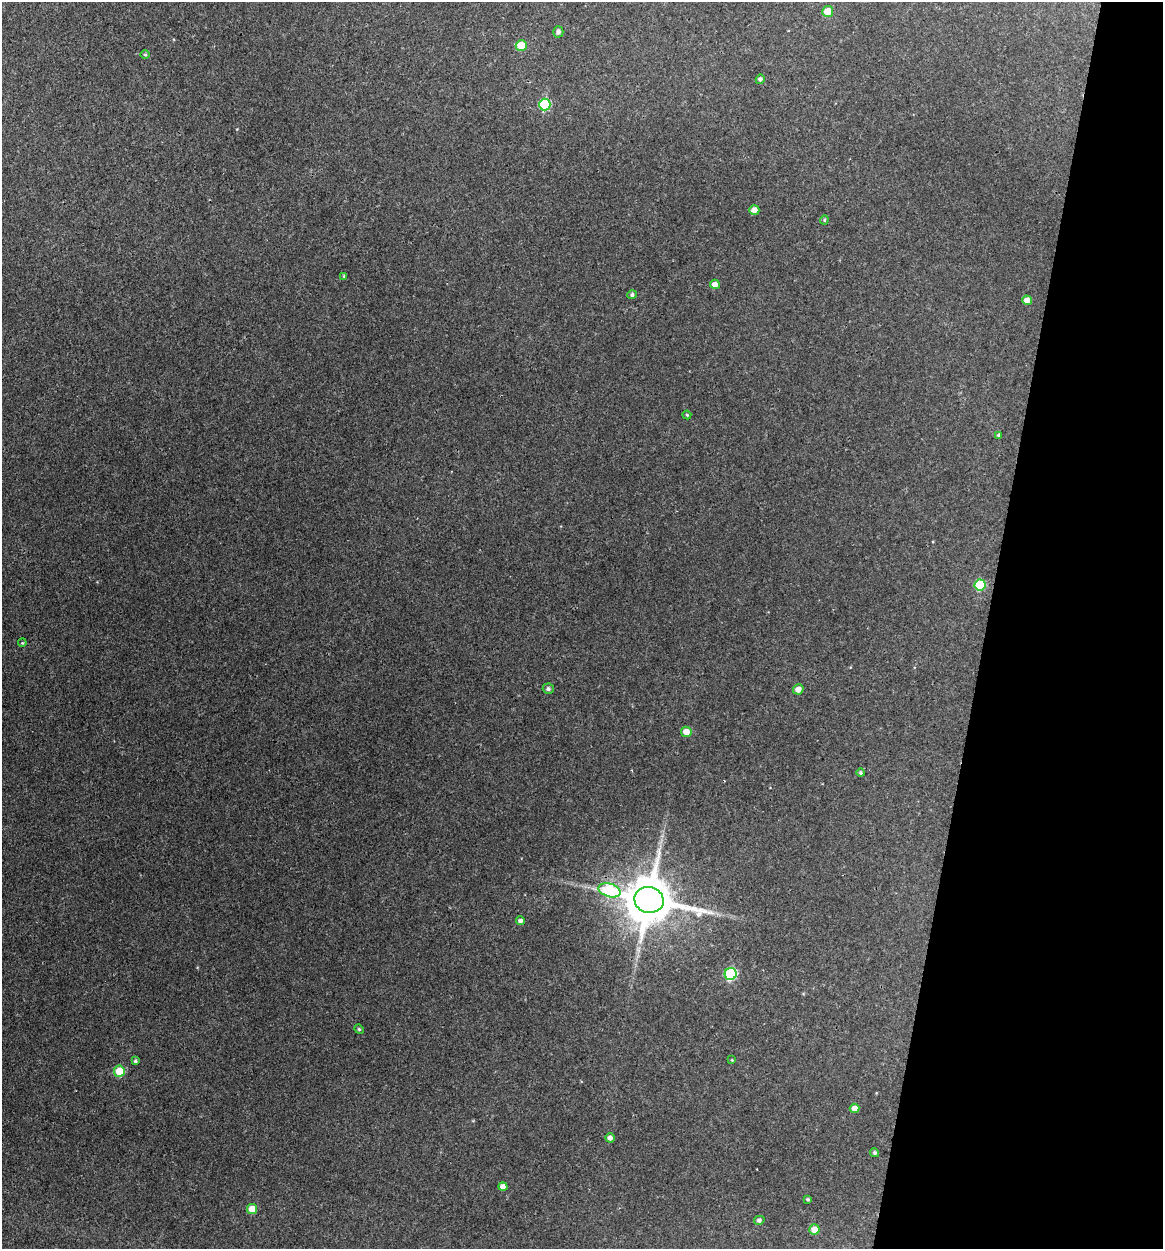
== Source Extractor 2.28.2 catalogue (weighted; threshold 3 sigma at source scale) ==
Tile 8 of 4 x 4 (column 4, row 2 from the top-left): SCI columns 3726-4886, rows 2495-3741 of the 5007 x 4987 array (HDU 1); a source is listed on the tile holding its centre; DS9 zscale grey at full resolution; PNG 1165 x 1251 px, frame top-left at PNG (2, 2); each listed source drawn as its Kron ellipse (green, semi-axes under 4 px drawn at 4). Shown black and unused: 15% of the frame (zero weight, under 3 of 4 exposures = <1% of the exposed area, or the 3 px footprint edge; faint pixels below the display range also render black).
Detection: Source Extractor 2.28.2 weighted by HDU 2 'WHT'; one run over the whole footprint, this tile lists its part. Background 0.118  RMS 0.0043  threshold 0.0193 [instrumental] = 3 sigma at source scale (4.5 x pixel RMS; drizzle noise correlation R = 1.50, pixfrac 1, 0.05/0.05 arcsec/px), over >= 5 px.
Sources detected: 36; all 36 listed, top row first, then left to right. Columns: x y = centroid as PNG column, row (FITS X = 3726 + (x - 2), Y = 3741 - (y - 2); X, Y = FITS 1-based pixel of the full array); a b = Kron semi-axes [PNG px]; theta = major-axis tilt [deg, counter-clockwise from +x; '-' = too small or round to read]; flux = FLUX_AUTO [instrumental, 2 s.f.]
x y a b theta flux
828 11 5 5 - 5.7
558 32 5 5 - 1.5
521 46 5 5 - 8.5
145 55 5 3 - 0.47
760 79 4 4 - 0.99
545 105 6 5 - 26
754 210 5 5 - 2.9
824 220 4 4 - 0.52
344 276 4 4 - 0.39
715 284 5 4 - 2.8
632 295 5 4 - 0.94
1027 300 5 4 - 3.1
687 415 4 4 - 0.58
999 435 4 4 - 0.89
980 585 5 5 - 20
22 643 4 3 - 0.37
548 689 5 5 - 1.1
798 689 5 5 - 3
686 732 5 5 - 4.2
861 773 4 4 - 0.64
610 890 11 6 -17 35
649 900 15 13 -14 2200
520 921 4 4 - 1.3
731 974 6 6 - 36
359 1029 5 4 - 0.55
732 1060 4 3 - 0.34
135 1061 4 4 - 0.69
119 1071 6 5 - 11
854 1108 5 5 - 3.1
610 1138 4 4 - 1.6
875 1153 5 4 - 0.89
503 1186 4 4 - 2
808 1199 3 3 - 0.58
252 1209 5 5 - 5
759 1220 5 4 - 1.1
814 1229 5 5 - 5.5